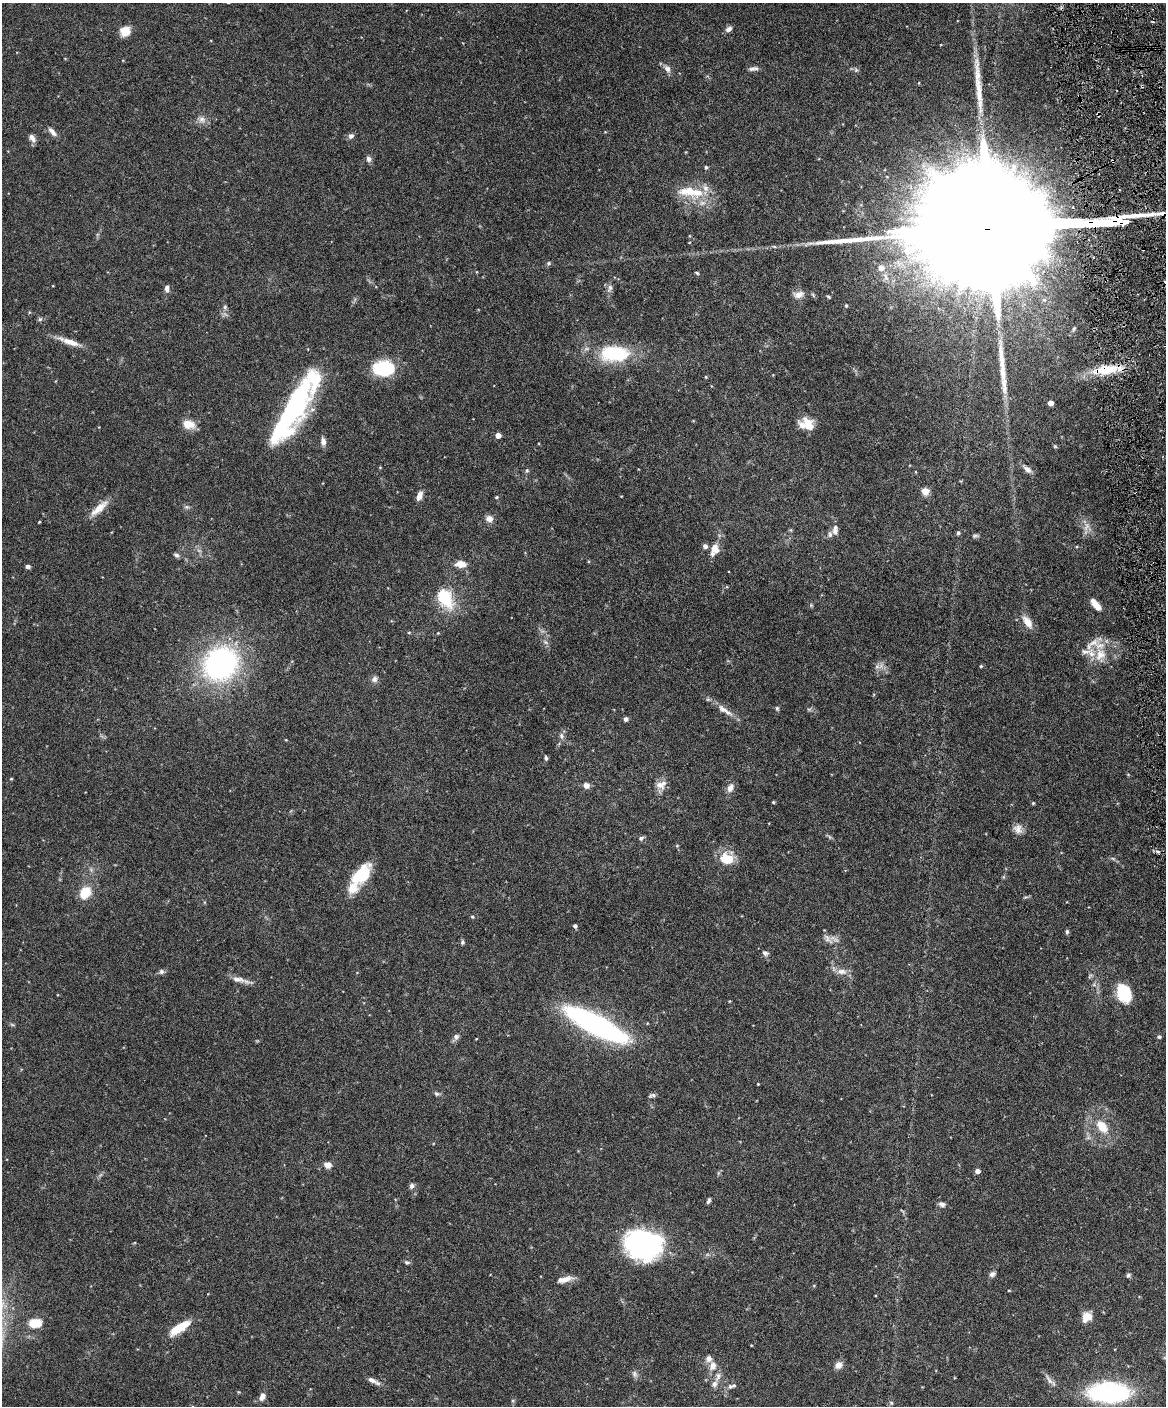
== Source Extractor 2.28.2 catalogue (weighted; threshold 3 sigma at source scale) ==
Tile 6 of 4 x 3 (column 2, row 2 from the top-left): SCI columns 1166-2329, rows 1537-2940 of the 4656 x 4583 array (HDU 1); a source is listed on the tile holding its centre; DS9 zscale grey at full resolution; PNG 1168 x 1408 px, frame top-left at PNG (2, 3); no overlay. Shown black and unused: <1% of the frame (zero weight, under 3 of 6 exposures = <1% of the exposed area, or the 3 px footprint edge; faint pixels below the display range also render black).
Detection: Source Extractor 2.28.2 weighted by HDU 2 'WHT'; one run over the whole footprint, this tile lists its part. Background 0.243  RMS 0.0049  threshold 0.02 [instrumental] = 3 sigma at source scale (4.09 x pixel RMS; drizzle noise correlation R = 1.36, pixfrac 0.8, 0.05/0.05 arcsec/px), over >= 5 px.
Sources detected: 149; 5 inside a brighter object's white glare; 2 long thin detections or spike segments (spike, bleed or trail) — not listed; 16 inside a brighter listed object's ellipse — not listed separately; the other 126 listed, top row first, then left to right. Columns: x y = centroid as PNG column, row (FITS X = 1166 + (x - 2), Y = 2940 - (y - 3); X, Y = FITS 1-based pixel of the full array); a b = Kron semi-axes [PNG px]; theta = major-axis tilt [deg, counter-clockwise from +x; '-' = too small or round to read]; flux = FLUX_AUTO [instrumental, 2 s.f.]
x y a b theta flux
729 29 9 6 35 1.7
125 31 13 11 31 4.8
667 69 10 8 -55 2.3
753 69 14 5 9 1.6
856 70 6 6 - 0.88
1098 114 6 3 -90 0.67
202 120 10 8 14 2.5
52 132 14 6 -49 2.2
351 136 7 6 - 1.6
32 138 11 6 -52 2.1
369 159 9 6 -67 1.4
706 167 5 4 - 0.75
705 188 11 8 -66 3
690 191 19 13 -59 9
548 263 6 5 - 0.79
881 268 8 8 - 3
697 273 6 4 -32 0.57
610 288 11 6 65 1.8
167 289 9 6 -88 1.6
799 294 16 10 7 3.5
829 297 6 3 -32 0.53
846 305 4 3 - 0.54
225 307 6 5 - 0.84
40 319 6 4 19 0.76
1074 329 8 4 65 0.88
70 342 26 7 -18 5.8
615 354 28 15 -1 33
1002 360 62 8 -85 13
384 368 22 14 7 26
1105 370 37 11 7 16
1050 403 4 4 - 3.5
291 410 46 33 56 46
808 422 15 11 -31 5.8
189 424 15 10 -14 5.7
498 435 4 4 - 3.5
323 442 10 6 -80 2.3
1055 446 5 5 - 0.51
380 467 4 3 - 0.36
1027 469 15 6 -40 2.4
527 471 6 4 28 0.68
925 491 5 5 - 9.4
419 496 10 6 70 3.2
496 497 5 4 - 0.49
187 507 6 5 - 0.89
99 508 29 9 41 6.2
489 519 9 8 - 2.7
39 522 3 3 - 0.4
1086 527 19 7 78 3
835 530 13 7 85 2.3
958 533 5 5 - 0.85
975 536 9 4 2 0.89
715 550 15 11 70 4.9
176 555 8 5 -23 1.1
461 564 10 6 -4 5.3
28 566 5 4 - 1.2
445 598 30 18 -59 16
811 605 5 5 - 0.58
1096 605 14 6 -51 5.3
1028 622 14 8 -57 5.3
409 632 5 3 - 0.39
545 642 7 4 -70 0.99
1100 655 20 15 81 9.3
221 664 35 31 42 95
877 666 8 6 90 1.6
981 666 4 4 - 0.45
374 679 9 8 - 1.7
777 708 6 5 - 0.71
724 710 28 8 -32 5
626 719 5 5 - 1.3
562 736 9 6 -66 1.6
286 740 4 3 - 0.34
546 758 6 4 -86 0.85
11 779 4 3 - 0.41
586 785 7 7 - 2.4
659 785 14 10 -27 3.7
730 788 12 8 64 2.8
773 802 3 3 - 0.51
1033 803 4 4 - 0.53
1018 829 14 11 -64 3.3
641 838 7 5 29 1
727 858 16 13 -14 9.6
361 875 27 14 47 19
85 893 14 11 52 9.8
1025 897 8 3 5 0.66
472 917 5 3 - 0.48
575 926 4 4 - 1.2
1067 932 6 5 - 0.84
828 939 19 7 -46 2.9
462 942 6 5 - 0.84
765 953 9 7 -29 1.5
841 971 16 8 -5 3.5
161 972 7 6 - 1.3
238 979 21 7 -11 3.7
1124 993 20 13 -68 17
729 1001 5 3 - 0.37
596 1024 66 16 -28 110
456 1037 8 7 - 1.6
1159 1037 5 5 - 0.79
758 1084 3 3 - 0.35
437 1094 8 6 -12 1
652 1095 9 5 18 1
1102 1126 16 11 -53 8.4
327 1165 6 5 - 4.3
977 1171 4 4 - 2.9
412 1186 8 6 67 1.2
709 1201 8 4 63 0.99
942 1204 9 6 -23 1.6
638 1251 42 18 -39 31
407 1262 7 5 -12 0.94
992 1274 8 6 30 1.5
1128 1275 6 5 - 0.91
565 1279 18 7 19 4
1009 1290 4 3 - 0.38
1087 1317 11 9 50 5.4
35 1323 12 8 1 9.5
179 1328 25 8 33 11
838 1365 9 8 - 2.9
713 1366 14 10 73 3.8
634 1374 10 7 -75 1.5
718 1377 15 7 69 2.7
372 1380 14 6 -25 2.2
1049 1380 18 6 -52 2.3
732 1386 12 6 15 1.7
1109 1392 28 14 1 92
262 1397 11 7 67 2.3
891 1403 5 5 - 0.67
Overlapping masked pixels (flux is a lower limit): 2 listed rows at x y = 1098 114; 1105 370